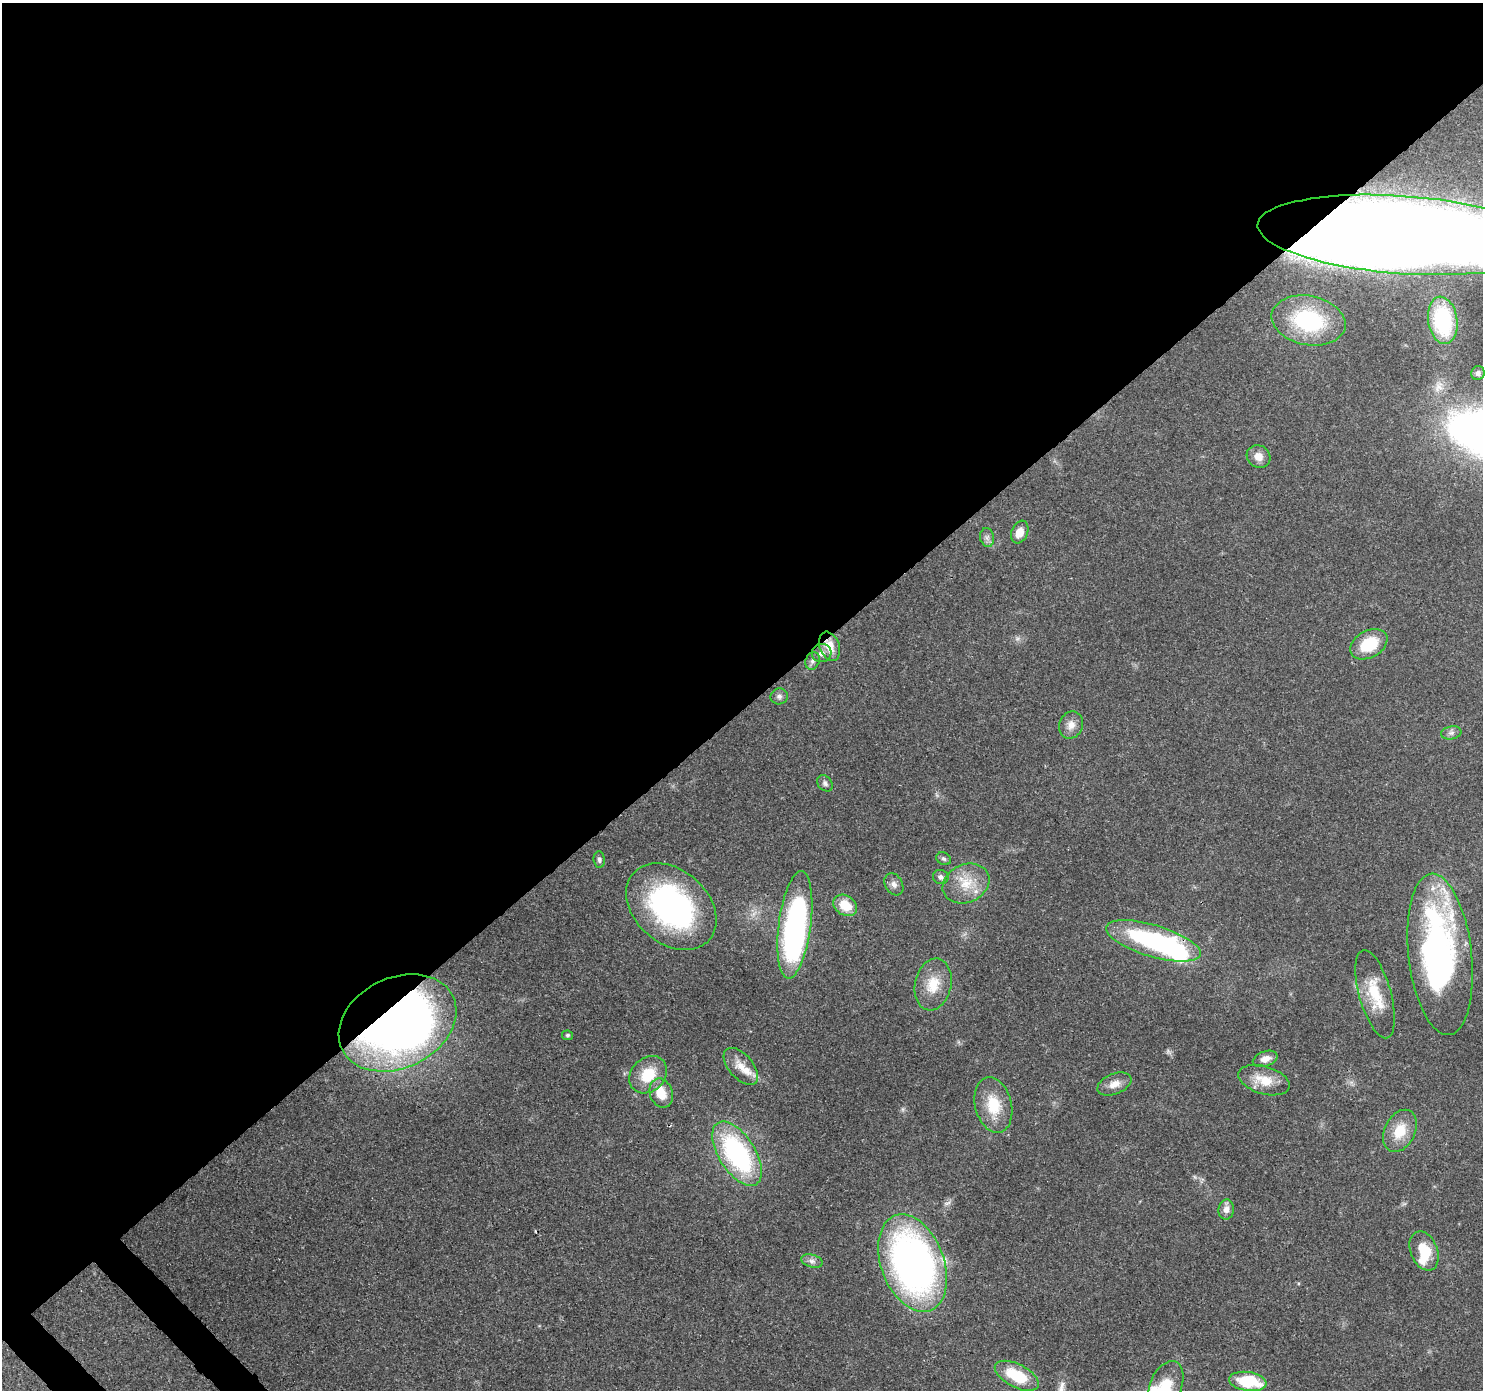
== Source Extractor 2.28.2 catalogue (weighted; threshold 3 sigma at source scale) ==
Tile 2 of 4 x 4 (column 2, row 1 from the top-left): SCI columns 1575-3055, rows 4397-5784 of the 6119 x 6080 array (HDU 1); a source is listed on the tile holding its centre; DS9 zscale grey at full resolution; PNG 1485 x 1392 px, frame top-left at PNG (2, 3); each listed source drawn as its Kron ellipse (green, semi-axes under 4 px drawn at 4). Shown black and unused: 51% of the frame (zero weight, under 3 of 4 exposures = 8% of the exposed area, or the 3 px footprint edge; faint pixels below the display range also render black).
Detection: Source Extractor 2.28.2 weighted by HDU 2 'WHT'; one run over the whole footprint, this tile lists its part. Background 0.122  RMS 0.0043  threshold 0.0193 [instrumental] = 3 sigma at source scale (4.5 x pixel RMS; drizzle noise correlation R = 1.50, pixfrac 1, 0.0396/0.0396 arcsec/px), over >= 5 px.
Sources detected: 52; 1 too faint to see at this stretch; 3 inside a brighter object's white glare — neither listed nor drawn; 3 inside a brighter listed object's ellipse — not listed separately; the other 45 listed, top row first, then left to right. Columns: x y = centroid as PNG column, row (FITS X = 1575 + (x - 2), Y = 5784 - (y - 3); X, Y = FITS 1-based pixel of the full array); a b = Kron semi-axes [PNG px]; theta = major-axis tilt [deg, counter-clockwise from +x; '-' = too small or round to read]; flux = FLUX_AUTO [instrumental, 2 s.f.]
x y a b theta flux
1403 235 145 39 -4 1900
1308 320 37 24 -11 53
1443 320 24 14 -82 34
1478 373 7 6 - 1.2
1258 457 12 11 - 4
1020 532 12 8 67 5
987 537 9 7 -77 1.6
1369 644 20 13 29 16
829 646 15 9 -69 6.7
822 653 10 9 - 2.4
813 661 9 7 67 1.6
779 696 9 8 - 1.6
1071 725 14 11 67 3.9
1451 733 10 6 10 1.6
825 783 9 6 -52 1.4
944 859 8 6 -30 1.1
599 860 8 5 -84 1.2
941 877 8 7 - 1.7
894 884 12 8 -60 2.3
966 884 24 19 25 12
845 905 13 9 -35 10
671 907 51 36 -41 100
795 925 54 16 83 120
1153 941 49 16 -17 76
1440 954 81 31 -84 130
933 984 26 18 78 11
1375 994 45 16 -74 16
397 1023 61 45 26 320
568 1035 5 5 - 0.76
1265 1059 13 7 19 3.7
741 1066 22 12 -49 7.3
648 1075 21 16 43 13
1264 1080 26 14 -17 10
1114 1084 18 10 22 4.5
661 1093 15 11 -69 8.3
993 1105 28 18 -76 14
1400 1131 22 15 63 11
737 1154 36 18 -58 71
1226 1209 10 7 82 2.8
1424 1251 20 13 -68 12
812 1261 11 6 -15 1.9
913 1263 50 31 -69 200
1017 1376 24 11 -27 18
1248 1381 19 9 -8 24
1166 1386 26 16 68 14
Overlapping masked pixels (flux is a lower limit): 4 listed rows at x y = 1403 235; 829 646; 1153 941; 397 1023
Isophote crosses this tile's border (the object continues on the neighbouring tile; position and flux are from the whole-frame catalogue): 2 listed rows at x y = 1403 235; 1166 1386